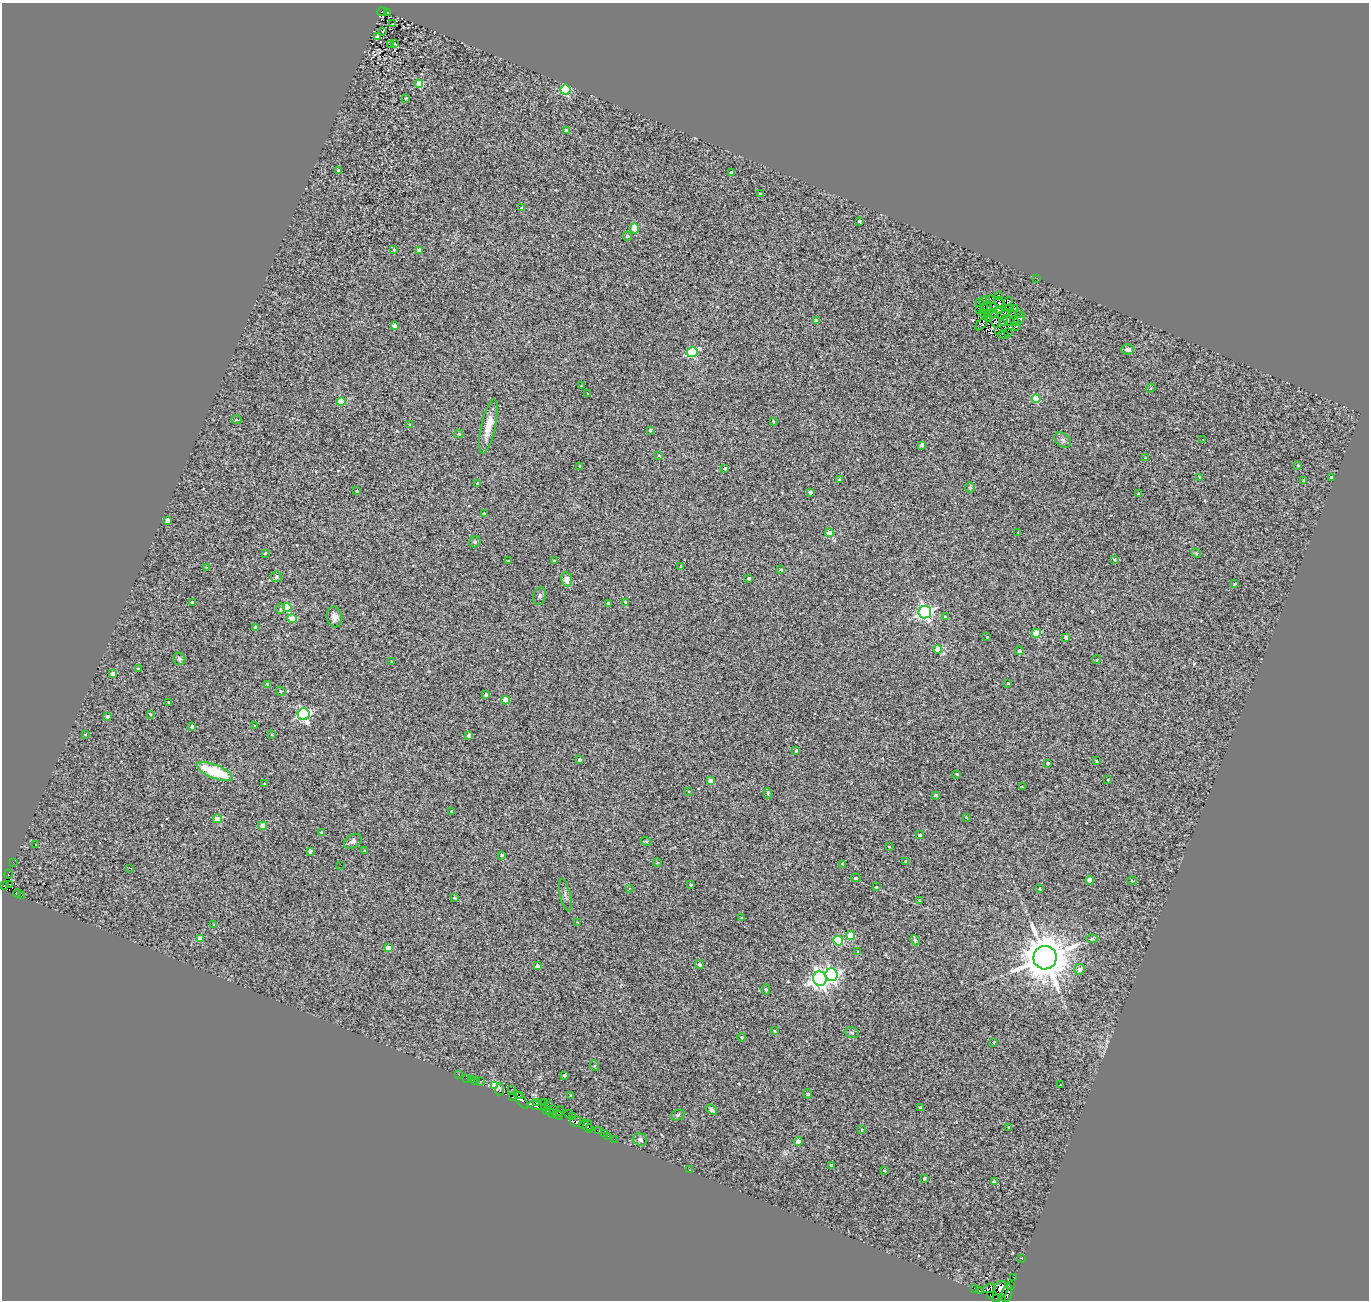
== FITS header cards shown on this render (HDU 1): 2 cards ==
NAXIS1  =                 1367
NAXIS2  =                 1298

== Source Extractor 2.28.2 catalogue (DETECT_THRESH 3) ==
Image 1367 x 1298 px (HDU 1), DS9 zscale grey, 1 PNG px = 1 image px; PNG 1371 x 1302 px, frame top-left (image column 1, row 1298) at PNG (2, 3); each listed source drawn as its Kron ellipse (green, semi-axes under 4 px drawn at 4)
Background 0.461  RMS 0.57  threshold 1.7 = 3 sigma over >= 5 px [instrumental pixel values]
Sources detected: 272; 11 with non-positive FLUX_AUTO (blend fragments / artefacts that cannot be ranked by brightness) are neither listed nor drawn; the other 261 listed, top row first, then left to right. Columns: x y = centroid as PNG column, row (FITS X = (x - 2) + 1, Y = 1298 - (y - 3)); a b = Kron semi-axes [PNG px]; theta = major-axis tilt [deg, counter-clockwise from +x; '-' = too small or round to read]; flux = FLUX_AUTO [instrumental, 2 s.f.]
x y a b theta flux
382 12 5 2 - 160
388 12 2 2 - 30
393 24 3 2 - 26
383 31 3 3 - 58
377 37 3 3 - 43
394 44 3 3 - 230
390 45 3 3 - 61
419 84 4 4 - 1300
565 90 5 5 - 3800
406 98 3 2 - 27
566 131 3 3 - 150
338 170 3 3 - 74
732 172 4 3 - 71
760 194 2 2 - 40
522 208 4 3 - 160
859 221 3 3 - 71
634 229 5 4 - 760
627 236 5 4 - 98
394 250 3 2 - 33
419 250 4 4 - 110
1037 278 2 2 - 19
998 296 3 2 - 53
991 300 4 2 - 77
985 301 5 3 - 47
1008 301 4 2 - 35
980 302 4 3 - 130
999 303 6 2 -61 35
993 306 3 2 - 37
987 307 6 4 75 28
984 308 6 2 -84 21
1014 308 3 2 - 48
1009 309 4 2 - 1.7
980 310 2 2 - 18
999 310 4 3 - 8.6
993 313 5 3 - 29
983 314 3 2 - 62
987 314 2 2 - 37
1004 314 7 2 34 12
1019 314 3 2 - 26
988 318 3 2 - 33
1019 319 8 4 54 88
995 320 8 3 -78 67
1008 320 6 2 -43 54
1014 320 4 2 - 30
816 321 4 3 - 100
1003 322 3 2 - 70
982 324 8 2 48 97
395 326 4 3 - 200
1016 327 3 2 - 78
998 330 3 2 - 18
1008 333 4 2 - 8.3
1003 334 5 4 - 150
1128 349 6 5 - 140
692 352 5 5 - 2500
581 386 2 2 - 29
1151 388 5 4 - 39
588 393 3 2 - 51
1036 399 4 4 - 1400
341 402 4 4 - 1200
236 420 5 3 - 40
773 421 3 3 - 38
410 425 3 3 - 61
488 426 28 7 78 600
650 430 3 3 - 62
459 434 4 4 - 47
1202 439 3 2 - 54
1063 440 9 6 -39 110
922 445 4 3 - 110
659 455 4 3 - 34
1146 458 4 3 - 42
1298 465 3 3 - 36
580 466 3 3 - 46
725 468 3 3 - 75
1200 477 3 2 - 34
1331 477 3 3 - 110
839 480 3 3 - 58
1303 480 3 2 - 39
477 484 3 3 - 62
970 488 5 4 - 53
357 491 3 2 - 45
810 492 4 3 - 150
1139 494 3 3 - 70
485 513 4 3 - 79
167 520 4 3 - 150
1018 532 3 2 - 28
830 533 4 4 - 610
475 542 6 5 - 56
265 553 4 3 - 38
1196 553 5 4 - 45
508 560 3 2 - 26
1114 560 3 3 - 47
555 561 3 3 - 60
681 566 3 3 - 58
206 567 2 2 - 25
781 570 3 3 - 39
276 577 5 5 - 100
749 578 3 3 - 79
567 580 7 5 -81 260
1235 584 4 3 - 34
540 596 9 6 75 97
192 602 3 3 - 70
625 602 4 3 - 52
609 603 3 3 - 120
287 607 4 4 - 1300
281 609 5 4 - 62
925 612 6 6 - 9400
945 616 3 2 - 39
334 617 10 8 -83 200
292 619 4 4 - 720
256 627 4 3 - 130
1036 633 5 4 - 1200
987 637 4 3 - 25
1066 637 3 3 - 130
938 649 4 4 - 830
1019 651 4 4 - 91
179 659 6 6 - 71
1096 660 4 3 - 42
392 661 2 2 - 24
138 669 3 3 - 51
113 674 4 4 - 290
1008 683 3 3 - 38
267 684 3 3 - 36
281 691 5 4 - 49
486 695 4 3 - 86
505 700 4 4 - 780
169 702 3 3 - 53
150 714 3 2 - 30
304 714 6 6 - 6800
108 716 3 3 - 120
192 726 3 3 - 120
255 726 3 2 - 33
85 734 3 2 - 30
272 735 3 3 - 33
469 735 4 4 - 200
796 751 3 3 - 54
579 760 4 3 - 130
1096 761 3 2 - 36
1048 763 3 3 - 74
215 772 19 6 -22 2000
957 774 3 3 - 35
1108 780 4 3 - 30
711 781 4 4 - 370
264 784 3 2 - 23
1022 787 2 2 - 24
689 791 3 2 - 25
768 793 5 4 - 53
936 795 4 3 - 97
452 811 3 3 - 32
966 818 3 2 - 29
217 819 4 4 - 500
263 826 4 4 - 350
322 833 3 3 - 51
920 835 4 3 - 130
353 841 10 6 32 120
646 841 5 3 - 36
36 844 3 2 - 39
889 846 4 2 - 27
365 850 4 3 - 44
310 851 4 3 - 170
502 855 3 3 - 58
905 861 3 3 - 50
13 862 3 2 - 35
657 863 4 3 - 30
842 864 4 3 - 30
341 865 3 2 - 38
130 868 3 2 - 39
8 874 5 3 - 130
856 878 5 4 - 57
1090 880 4 4 - 500
1132 881 5 3 - 38
10 884 3 2 - 150
691 885 3 2 - 36
4 886 3 2 - 530
876 887 4 3 - 35
629 888 3 3 - 60
1039 889 3 2 - 35
17 893 4 3 - 780
565 895 16 5 -77 130
22 896 3 2 - 18
455 897 3 3 - 49
920 900 3 3 - 78
741 918 3 2 - 33
577 922 4 2 - 24
214 925 4 3 - 30
851 936 4 4 - 930
200 939 4 4 - 510
1092 939 6 4 1 52
915 940 6 4 -48 54
838 941 5 4 - 1700
388 948 4 4 - 370
858 951 3 2 - 28
1045 958 11 11 - 150000
699 964 4 4 - 79
537 966 4 3 - 160
1080 969 5 5 - 210
831 975 6 6 - 8600
820 979 7 7 - 19000
766 989 5 4 - 54
774 1031 4 3 - 31
852 1033 7 5 -16 60
742 1037 4 4 - 60
993 1042 3 3 - 42
595 1066 5 3 - 41
459 1075 3 2 - 32
564 1075 3 3 - 65
467 1078 3 2 - 150
471 1080 2 2 - 24
476 1080 2 2 - 21
481 1081 3 2 - 28
495 1085 4 3 - 15000
1060 1085 2 2 - 20
500 1089 6 3 80 3.6
512 1089 3 2 - 48
808 1094 5 4 - 81
520 1095 3 2 - 850
571 1095 4 3 - 46
513 1097 3 2 - 130
521 1100 11 4 -54 2300
536 1102 3 3 - 1200
545 1103 2 2 - 27
548 1103 2 2 - 150
535 1106 7 3 -15 1100
545 1107 3 2 - 150
920 1108 3 3 - 76
553 1110 3 2 - 43
711 1110 6 3 -36 150
547 1111 3 2 - 190
560 1111 5 3 - 250
551 1113 5 2 - 52
568 1114 3 2 - 120
558 1115 6 3 -34 210
678 1115 7 5 23 63
572 1117 3 2 - 61
576 1122 5 5 - 2200
584 1124 5 2 - 91
588 1125 5 2 - 340
1009 1127 3 2 - 24
590 1129 3 3 - 130
862 1130 3 2 - 30
599 1131 4 2 - 39
604 1134 3 2 - 41
608 1136 3 2 - 35
614 1139 2 2 - 16
640 1140 7 6 - 100
798 1142 4 4 - 390
831 1165 4 2 - 35
689 1170 3 2 - 99
884 1170 3 2 - 35
924 1179 3 3 - 60
994 1182 4 3 - 82
1022 1259 2 2 - 29
1013 1278 3 2 - 120
1011 1285 3 2 - 510
989 1288 7 3 18 330
975 1289 3 2 - 130
1001 1289 8 7 - 2700
979 1290 3 2 - 70
1007 1293 9 5 75 1000
990 1295 4 2 - 310
997 1298 3 2 - 170
1001 1299 2 2 - 290
At the frame edge (FLAGS 8, measured only in part): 2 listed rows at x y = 4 886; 1001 1299
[11 non-positive-flux detections neither listed nor drawn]